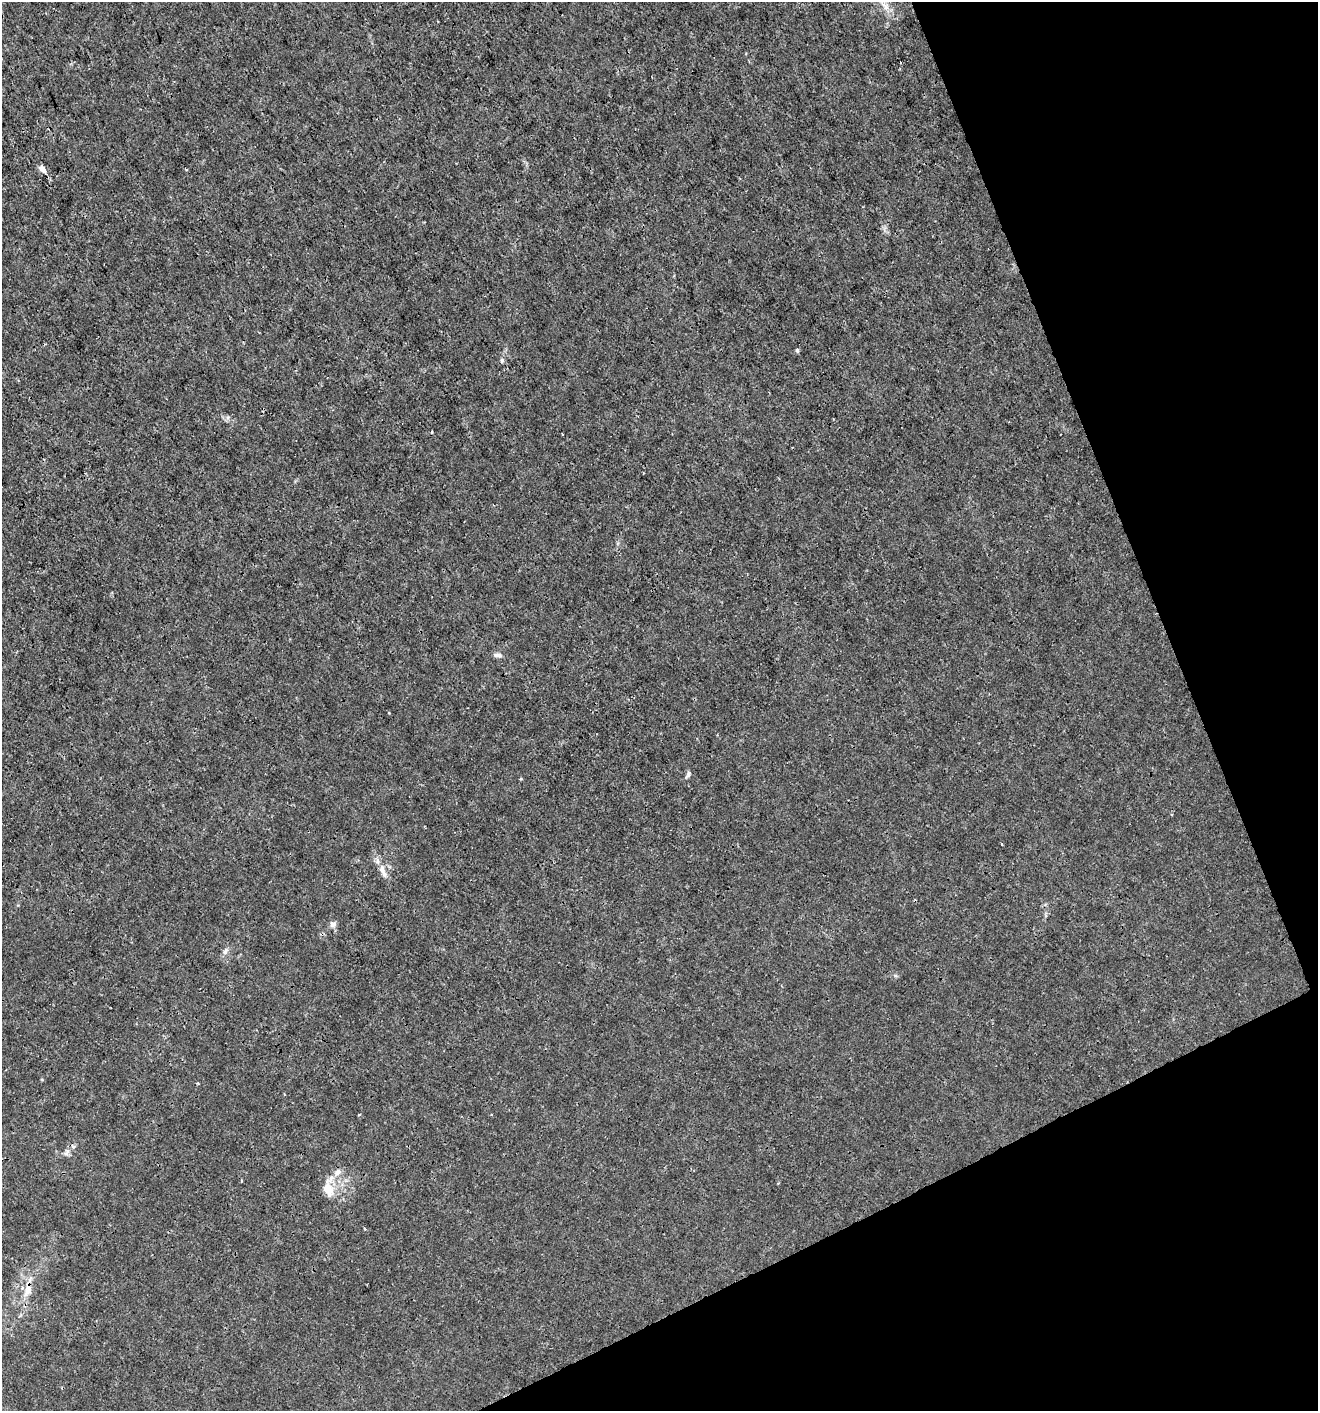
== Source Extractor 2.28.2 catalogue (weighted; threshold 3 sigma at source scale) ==
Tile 12 of 4 x 4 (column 4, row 3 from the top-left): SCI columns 4038-5353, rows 1412-2820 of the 5499 x 5638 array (HDU 1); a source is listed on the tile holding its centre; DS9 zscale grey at full resolution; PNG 1320 x 1413 px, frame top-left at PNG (2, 2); no overlay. Shown black and unused: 21% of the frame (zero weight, under 3 of 4 exposures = <1% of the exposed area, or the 3 px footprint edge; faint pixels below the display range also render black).
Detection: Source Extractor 2.28.2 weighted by HDU 2 'WHT'; one run over the whole footprint, this tile lists its part. Background 4.62e-04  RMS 9.4e-04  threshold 0.00424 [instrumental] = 3 sigma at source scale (4.5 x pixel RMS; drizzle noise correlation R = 1.50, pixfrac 1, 0.0396/0.0396 arcsec/px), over >= 5 px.
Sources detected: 15; all 15 listed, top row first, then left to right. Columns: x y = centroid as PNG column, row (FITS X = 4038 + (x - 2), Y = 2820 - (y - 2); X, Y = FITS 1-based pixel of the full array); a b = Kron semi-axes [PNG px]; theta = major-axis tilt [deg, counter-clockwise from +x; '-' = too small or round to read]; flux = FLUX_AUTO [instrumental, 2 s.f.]
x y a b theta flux
42 169 9 6 -55 0.48
797 350 3 3 - 0.34
502 360 6 5 - 0.21
498 655 14 5 -3 0.32
688 775 10 5 67 0.24
520 779 4 3 - 0.086
382 869 13 7 -82 0.64
333 924 9 7 27 0.35
225 951 11 6 66 0.36
359 1115 4 2 - 0.073
67 1153 10 6 58 0.35
338 1172 11 8 42 0.57
328 1189 18 12 -67 1.5
365 1229 4 3 - 0.085
28 1290 30 10 77 1.6
Overlapping masked pixels (flux is a lower limit): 1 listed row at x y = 28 1290